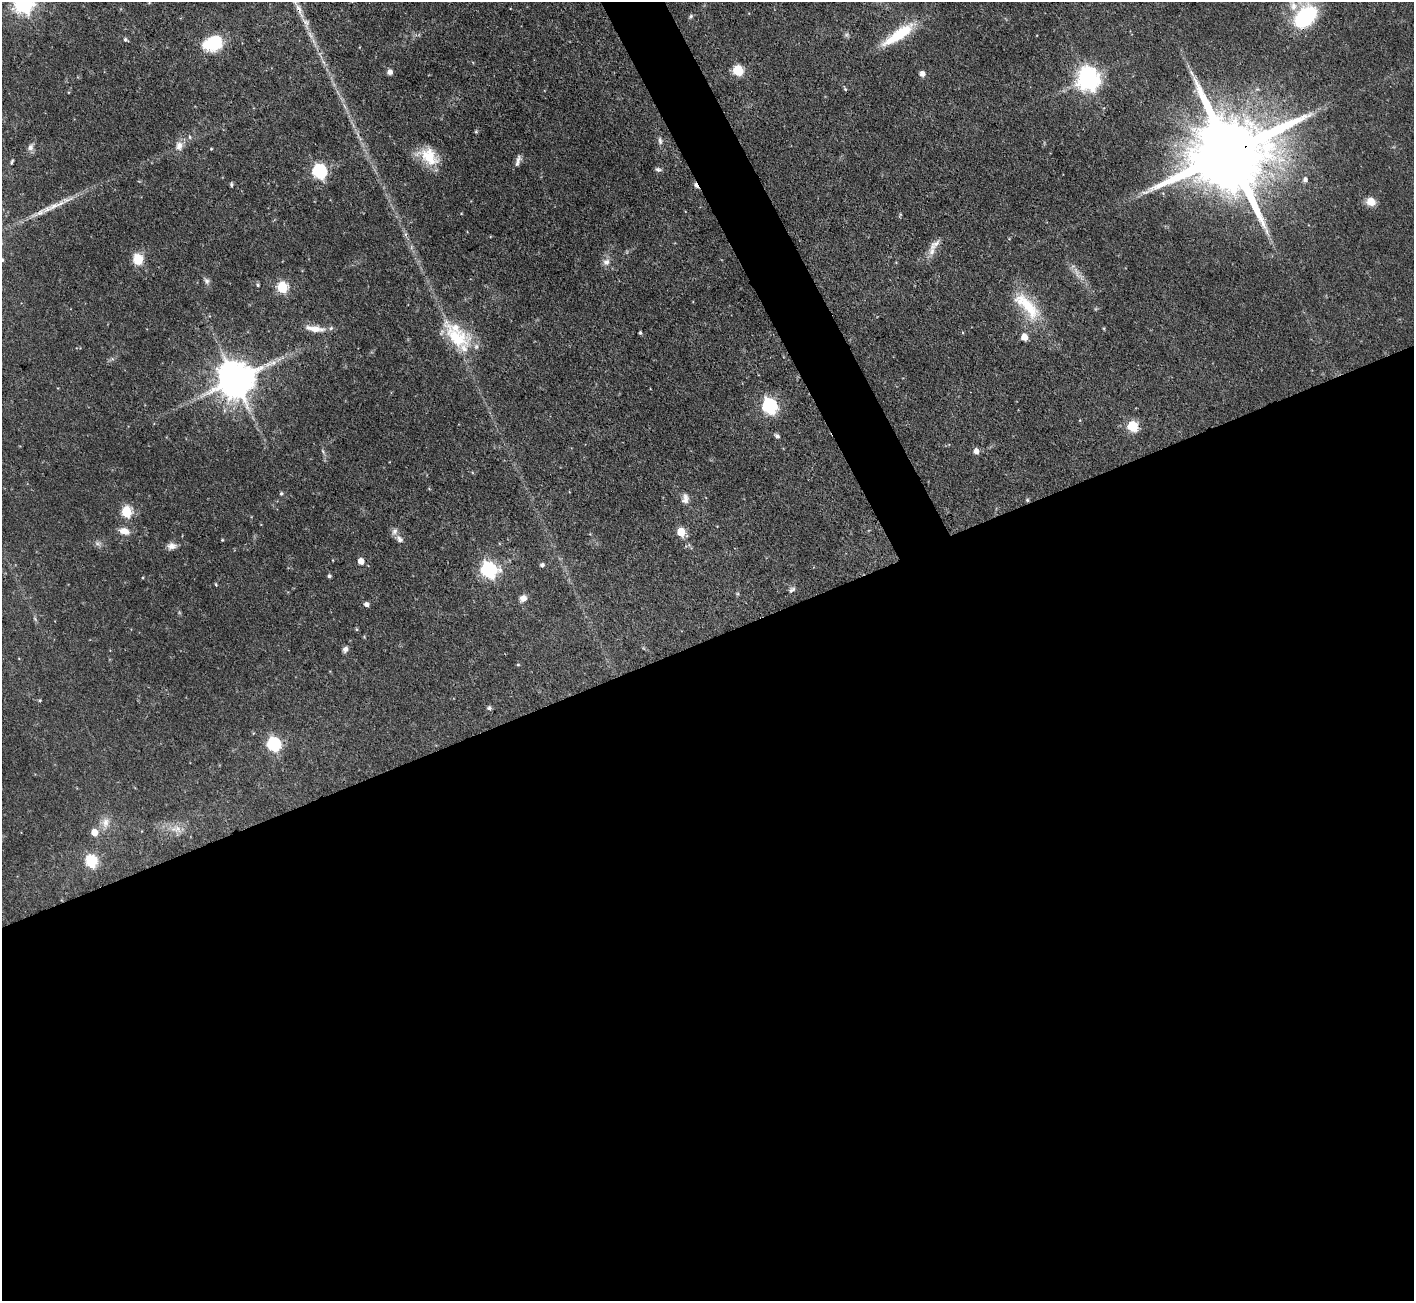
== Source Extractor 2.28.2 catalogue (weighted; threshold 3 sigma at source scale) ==
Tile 15 of 4 x 4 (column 3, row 4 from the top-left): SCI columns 2824-4235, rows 287-1585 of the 5648 x 5635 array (HDU 1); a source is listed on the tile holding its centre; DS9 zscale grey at full resolution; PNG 1416 x 1303 px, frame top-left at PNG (2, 2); no overlay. Shown black and unused: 53% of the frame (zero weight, under 3 of 4 exposures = <1% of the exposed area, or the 3 px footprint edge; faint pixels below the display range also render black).
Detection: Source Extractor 2.28.2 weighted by HDU 2 'WHT'; one run over the whole footprint, this tile lists its part. Background 0.0581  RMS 0.0044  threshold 0.0199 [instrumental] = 3 sigma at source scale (4.5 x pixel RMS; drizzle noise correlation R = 1.50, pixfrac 1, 0.05/0.05 arcsec/px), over >= 5 px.
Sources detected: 77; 1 inside a brighter object's white glare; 1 cosmic-ray / hot-pixel residue — not listed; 2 inside a brighter listed object's ellipse — not listed separately; the other 73 listed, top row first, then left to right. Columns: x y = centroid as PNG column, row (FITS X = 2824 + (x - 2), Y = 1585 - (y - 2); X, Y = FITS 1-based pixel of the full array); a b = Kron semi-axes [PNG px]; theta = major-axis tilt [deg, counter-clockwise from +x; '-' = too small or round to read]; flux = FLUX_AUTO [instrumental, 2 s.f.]
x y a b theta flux
23 3 8 7 - 250
1293 6 13 11 -60 4.6
299 10 29 7 -66 6.5
691 16 6 5 - 0.73
1305 17 20 13 42 53
899 34 43 11 34 18
125 39 6 4 -35 0.81
213 42 21 15 30 18
738 70 6 6 - 27
390 72 6 6 - 1.7
922 74 5 5 - 2.6
1088 79 8 7 - 360
845 89 5 4 - 0.59
476 132 5 4 - 0.51
190 137 6 4 -89 0.6
660 141 11 5 -81 1.4
179 146 13 10 81 3.3
30 147 9 7 66 1.8
211 149 4 3 - 0.38
1230 153 28 18 22 8000
429 156 27 17 -34 13
518 161 17 5 74 1.9
12 162 6 3 65 0.69
658 169 8 5 -17 1
319 172 7 6 - 81
1305 180 7 6 - 1.6
231 184 5 4 - 0.76
1371 202 8 8 - 5.9
934 245 20 8 43 4.1
138 259 11 9 -74 9.1
606 262 10 8 33 2.3
1077 272 21 4 -66 2.7
207 281 9 7 -57 1.4
258 285 4 4 - 0.62
282 287 6 5 - 33
1027 306 49 17 -46 19
315 329 28 8 -7 5.8
640 333 5 4 - 0.63
1024 337 6 5 - 5.1
457 338 43 23 -40 23
235 380 11 10 - 1400
769 406 7 6 - 97
1133 426 12 10 -51 8.2
777 436 7 5 -48 1.1
976 451 6 5 - 2.7
281 493 5 5 - 0.73
685 498 13 9 88 2.8
1027 500 5 4 - 0.55
126 512 6 5 - 31
124 531 13 8 -16 4
681 532 6 5 - 15
400 539 11 7 -45 2.1
222 540 4 3 - 0.38
97 544 10 5 -21 1.4
172 546 12 8 1 2.5
361 561 5 5 - 4.5
542 565 6 6 - 0.95
489 570 7 7 - 110
329 576 4 4 - 0.85
216 585 4 3 - 0.43
792 590 9 6 39 1.1
523 598 9 7 30 2.5
366 604 5 4 - 1.6
35 619 6 4 -72 0.68
357 629 5 4 - 0.51
345 649 8 6 53 1.5
518 665 5 3 - 0.37
489 708 6 6 - 0.89
273 744 7 6 - 66
106 822 15 11 80 4.2
176 829 18 8 -3 4.3
94 832 6 6 - 5.5
91 861 7 6 - 45
Overlapping masked pixels (flux is a lower limit): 4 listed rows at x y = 299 10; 1230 153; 235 380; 1027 500
Isophote crosses this tile's border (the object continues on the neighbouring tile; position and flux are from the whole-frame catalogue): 3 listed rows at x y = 23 3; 299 10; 1305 17